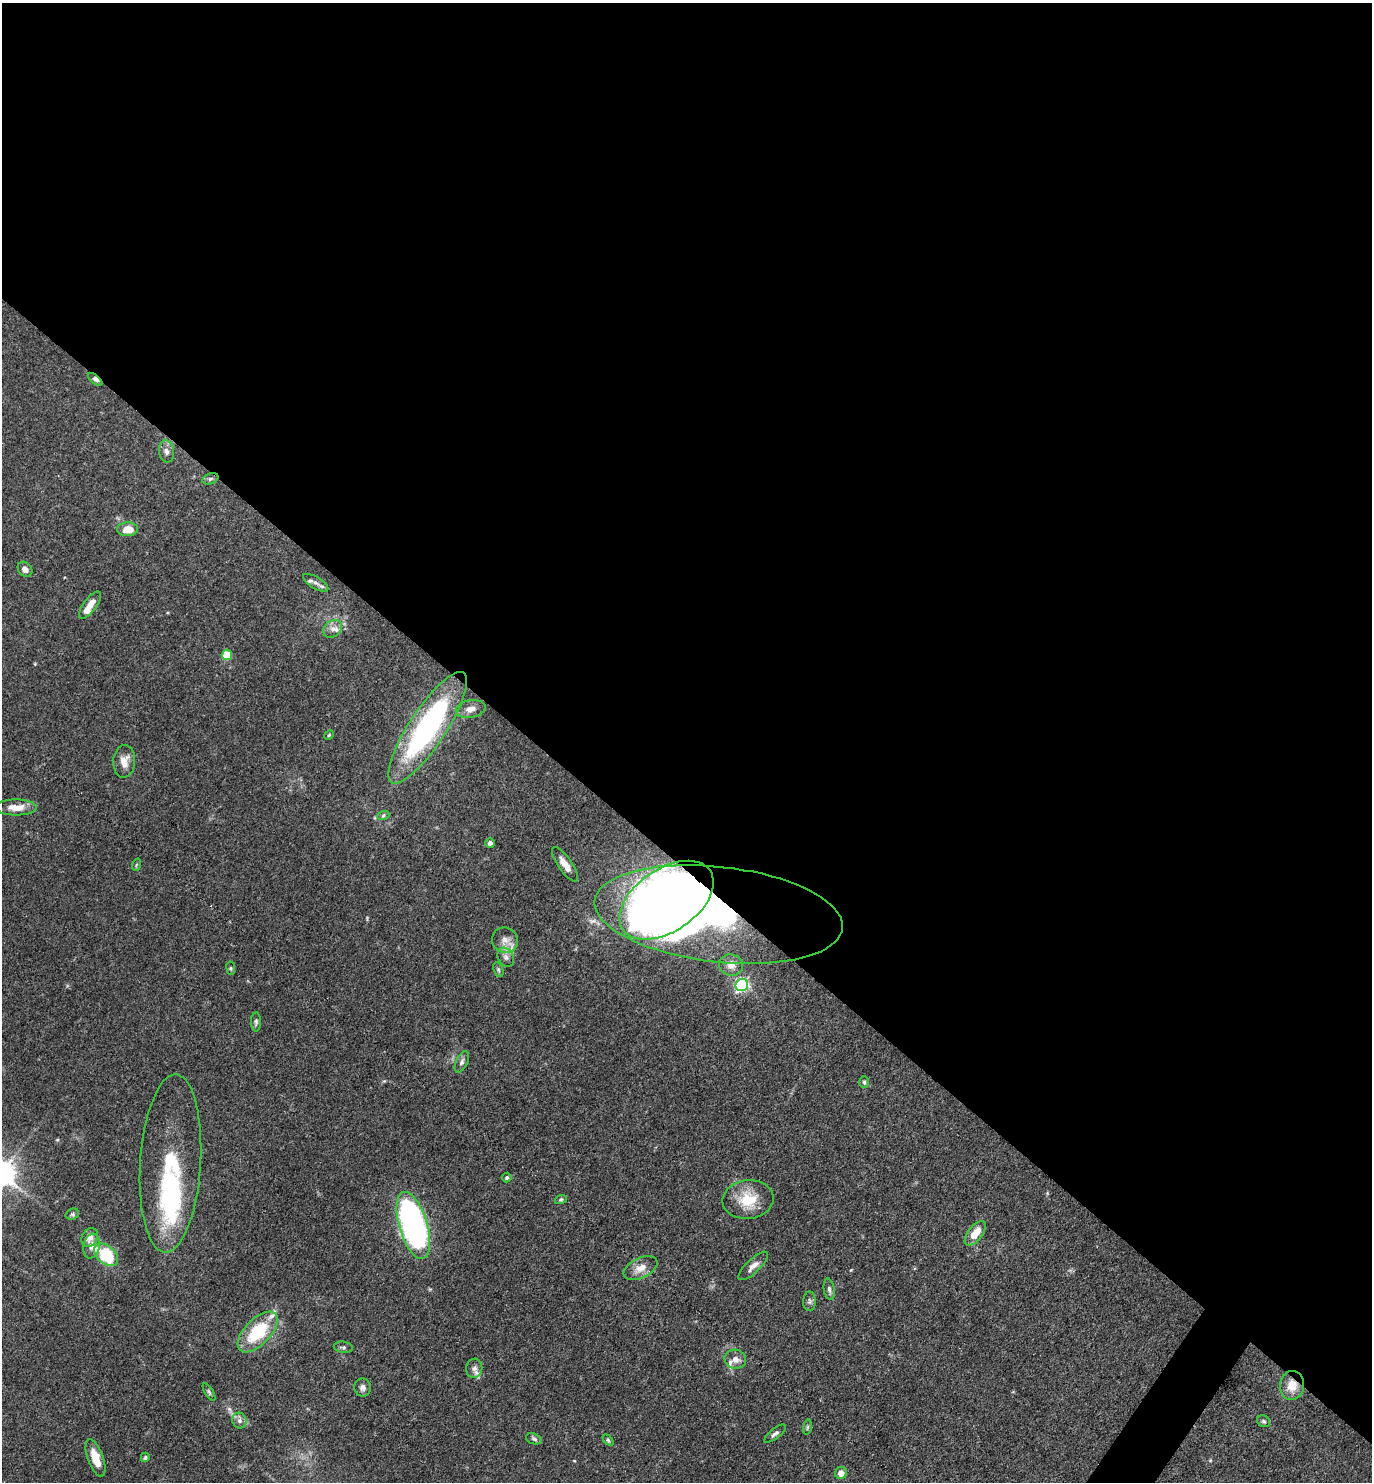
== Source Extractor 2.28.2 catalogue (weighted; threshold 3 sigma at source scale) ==
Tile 3 of 4 x 4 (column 3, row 1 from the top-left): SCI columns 2895-4264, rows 4443-5922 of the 5929 x 5923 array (HDU 1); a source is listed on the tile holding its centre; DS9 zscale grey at full resolution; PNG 1374 x 1484 px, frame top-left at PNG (2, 3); each listed source drawn as its Kron ellipse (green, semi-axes under 4 px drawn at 4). Shown black and unused: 59% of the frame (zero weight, under 3 of 4 exposures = <1% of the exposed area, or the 3 px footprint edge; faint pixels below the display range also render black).
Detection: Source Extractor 2.28.2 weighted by HDU 2 'WHT'; one run over the whole footprint, this tile lists its part. Background 0.119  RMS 0.0043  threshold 0.0195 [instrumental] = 3 sigma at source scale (4.5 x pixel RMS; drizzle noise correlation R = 1.50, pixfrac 1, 0.05/0.05 arcsec/px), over >= 5 px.
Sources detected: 69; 5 inside a brighter object's white glare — neither listed nor drawn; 5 inside a brighter listed object's ellipse — not listed separately; the other 59 listed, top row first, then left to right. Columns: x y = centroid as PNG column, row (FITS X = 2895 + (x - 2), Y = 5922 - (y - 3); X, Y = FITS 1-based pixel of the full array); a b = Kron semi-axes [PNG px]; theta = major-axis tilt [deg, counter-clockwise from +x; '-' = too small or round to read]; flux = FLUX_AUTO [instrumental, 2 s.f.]
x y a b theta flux
95 379 8 4 -40 1.3
166 451 11 7 -81 2
210 479 8 5 19 1
127 529 10 7 2 5.8
25 569 8 6 -49 2
316 583 14 5 -31 2.1
90 605 16 6 54 4.2
333 629 10 7 39 2.4
227 655 5 5 - 16
471 709 15 9 11 3.2
428 728 66 18 57 87
329 735 5 4 - 0.5
124 761 16 11 86 4.5
16 807 21 8 0 5.1
383 816 6 4 20 0.61
490 843 5 4 - 2
565 864 20 7 -55 4.1
136 865 6 4 71 0.55
667 900 53 31 34 440
719 914 125 48 -6 150
505 940 13 12 - 3.7
506 957 10 7 -60 1.9
731 965 12 10 -11 3
231 968 7 3 -82 0.49
498 970 8 4 -71 0.77
742 985 6 6 - 86
256 1022 9 5 -89 0.91
462 1062 11 6 64 1.4
864 1082 6 5 - 0.63
170 1163 89 30 86 42
507 1177 5 4 - 0.82
561 1199 6 4 19 0.63
748 1200 25 19 6 12
72 1214 7 5 20 0.76
413 1225 35 14 -73 140
975 1233 14 7 53 6.9
90 1237 10 8 58 2.8
92 1246 12 8 79 2.8
106 1255 14 9 -40 23
753 1266 19 7 44 3
640 1268 18 10 25 4.2
829 1289 11 5 -81 1.4
809 1301 10 6 88 1.2
258 1332 25 13 45 22
343 1347 9 5 -8 1.1
735 1359 11 9 -14 2.8
474 1368 9 8 - 2
1292 1385 14 12 82 6.5
363 1388 9 8 - 1.7
209 1392 10 4 -58 0.85
239 1421 8 7 - 1.6
1263 1421 7 5 -31 0.81
807 1427 8 4 81 0.62
775 1434 13 5 38 1.3
534 1439 8 5 -19 0.93
608 1440 6 4 -46 0.63
145 1457 5 4 - 0.73
95 1458 19 7 -70 7.3
841 1473 6 6 - 3.4
Overlapping masked pixels (flux is a lower limit): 4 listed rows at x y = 95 379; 667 900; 719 914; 1292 1385